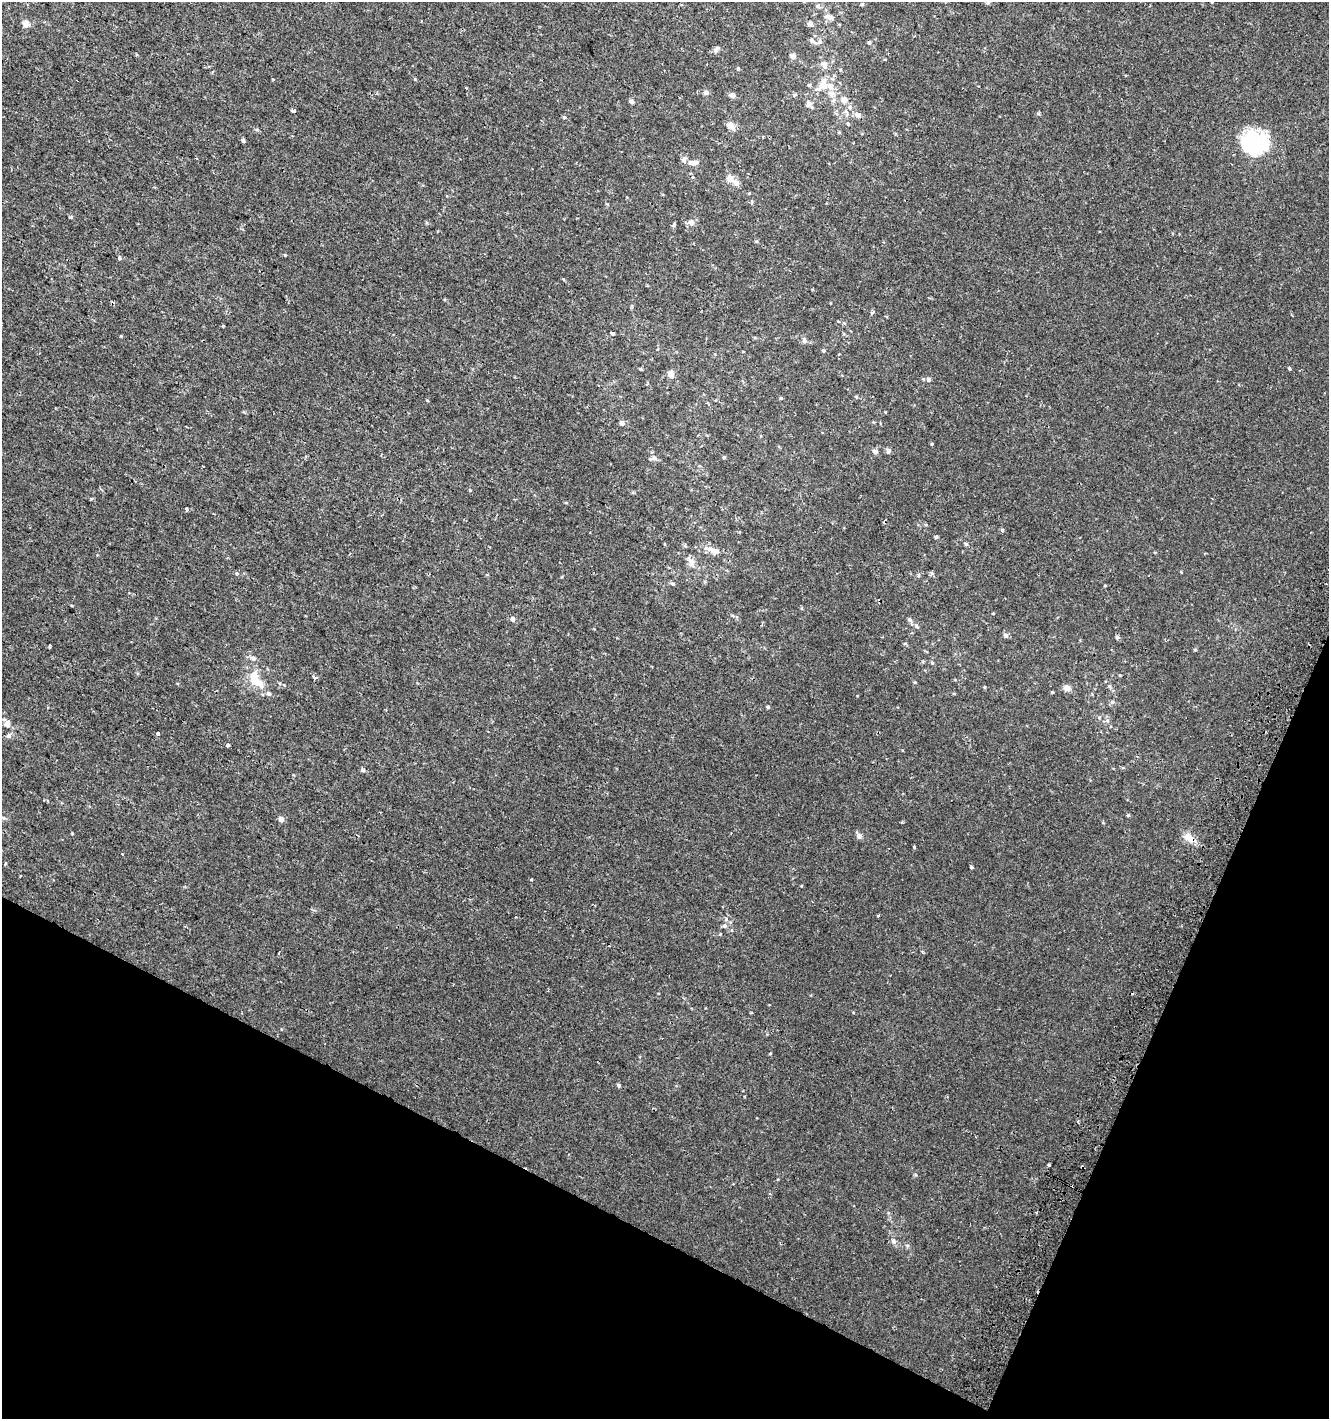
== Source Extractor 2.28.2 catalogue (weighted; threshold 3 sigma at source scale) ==
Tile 15 of 4 x 4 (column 3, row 4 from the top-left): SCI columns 2965-4291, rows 19-1435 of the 5862 x 5711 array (HDU 1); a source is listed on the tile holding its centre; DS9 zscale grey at full resolution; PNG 1331 x 1421 px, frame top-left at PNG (2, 2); no overlay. Shown black and unused: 21% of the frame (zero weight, under 2 of 3 exposures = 2% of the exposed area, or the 3 px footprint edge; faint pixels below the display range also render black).
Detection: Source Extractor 2.28.2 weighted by HDU 2 'WHT'; one run over the whole footprint, this tile lists its part. Background 0.00273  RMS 0.0027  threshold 0.012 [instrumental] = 3 sigma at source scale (4.5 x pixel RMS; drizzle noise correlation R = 1.50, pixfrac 1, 0.0396/0.0396 arcsec/px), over >= 5 px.
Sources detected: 115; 3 inside a brighter object's white glare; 4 cosmic-ray / hot-pixel residue — not listed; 4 inside a brighter listed object's ellipse — not listed separately; the other 104 listed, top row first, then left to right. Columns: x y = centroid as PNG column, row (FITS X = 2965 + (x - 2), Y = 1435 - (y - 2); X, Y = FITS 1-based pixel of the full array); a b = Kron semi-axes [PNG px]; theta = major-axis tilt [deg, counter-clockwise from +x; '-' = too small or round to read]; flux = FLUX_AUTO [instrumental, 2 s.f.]
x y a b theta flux
862 4 4 4 - 0.31
818 6 7 5 -39 0.45
827 16 8 6 16 0.88
26 23 7 7 - 1.4
810 24 6 5 - 0.88
812 40 8 6 -46 0.72
820 42 7 5 68 0.6
869 42 5 4 - 0.34
717 49 10 6 51 0.75
793 56 7 6 - 0.83
824 64 9 7 -75 1.3
738 68 5 4 - 0.33
809 85 4 4 - 0.37
824 86 10 9 - 2.8
706 93 5 5 - 0.92
831 94 10 8 -48 1.5
732 95 5 4 - 1.5
794 95 5 4 - 0.31
844 100 5 5 - 2.3
631 101 6 5 - 0.49
808 105 8 6 69 1
850 107 6 6 - 0.72
293 111 3 3 - 4
858 115 7 6 - 1
564 117 5 4 - 0.28
730 126 13 7 -37 1.4
839 133 5 3 - 0.24
243 140 4 4 - 0.64
1251 145 41 23 39 13
691 163 8 6 -29 1.1
730 179 10 7 -77 1.6
749 193 5 3 - 0.21
691 223 7 6 - 1.2
674 225 3 3 - 1.6
120 258 5 3 - 0.75
871 313 5 3 - 0.35
613 333 4 3 - 1.6
804 340 9 6 -82 0.66
823 351 5 4 - 0.33
1289 368 4 3 - 0.3
671 374 8 7 - 1.2
928 379 5 5 - 0.64
856 397 5 4 - 0.29
781 398 4 4 - 0.22
427 400 4 3 - 0.21
622 423 5 5 - 0.92
932 444 4 4 - 0.23
875 451 6 5 - 0.79
888 451 6 6 - 0.62
724 457 5 4 - 0.26
654 458 10 6 11 0.77
203 466 3 2 - 0.24
470 490 4 4 - 0.25
187 509 4 3 - 0.55
1002 530 4 4 - 0.47
936 537 4 4 - 0.41
966 544 5 4 - 0.42
714 551 17 8 -21 2.4
691 562 16 7 -65 1.6
237 573 5 3 - 0.24
932 573 6 5 - 0.39
673 584 6 4 -14 0.42
1105 585 4 3 - 0.2
513 619 5 5 - 0.68
909 620 7 5 -69 0.49
916 626 6 5 - 0.48
1006 635 6 6 - 0.56
1117 637 6 4 -65 0.47
49 645 3 3 - 0.66
253 658 7 6 - 0.72
932 663 5 4 - 0.29
254 676 16 10 80 3.6
314 677 4 3 - 0.89
984 687 5 3 - 0.22
1067 688 8 7 - 1.2
1052 692 4 3 - 0.23
269 694 7 6 - 0.58
1112 702 6 6 - 0.47
768 707 4 4 - 0.39
1107 721 6 4 0 0.45
7 724 9 7 -87 1.3
158 734 3 3 - 1
8 736 6 5 - 0.85
228 745 3 3 - 2.4
363 770 6 5 - 0.45
1128 815 4 4 - 0.35
3 818 6 5 - 0.41
281 819 6 6 - 0.92
902 822 3 3 - 0.35
859 836 8 6 -28 0.76
1189 838 19 8 -32 2.7
914 847 3 2 - 0.48
971 867 3 3 - 0.81
20 876 3 2 - 0.19
531 880 3 3 - 0.32
878 915 3 2 - 0.37
724 926 6 6 - 0.66
720 934 4 4 - 0.19
279 953 3 2 - 0.29
770 1053 4 3 - 0.2
618 1085 6 4 -88 0.32
1078 1122 5 3 - 0.27
1049 1165 3 3 - 0.54
894 1241 7 6 - 0.71
Overlapping masked pixels (flux is a lower limit): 1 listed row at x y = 1189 838
Unlisted compact peaks at least as high as the median listed source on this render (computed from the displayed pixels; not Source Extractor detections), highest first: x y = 285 255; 71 217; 121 336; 415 79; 72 833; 801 886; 1038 113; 916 1175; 257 130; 273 79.